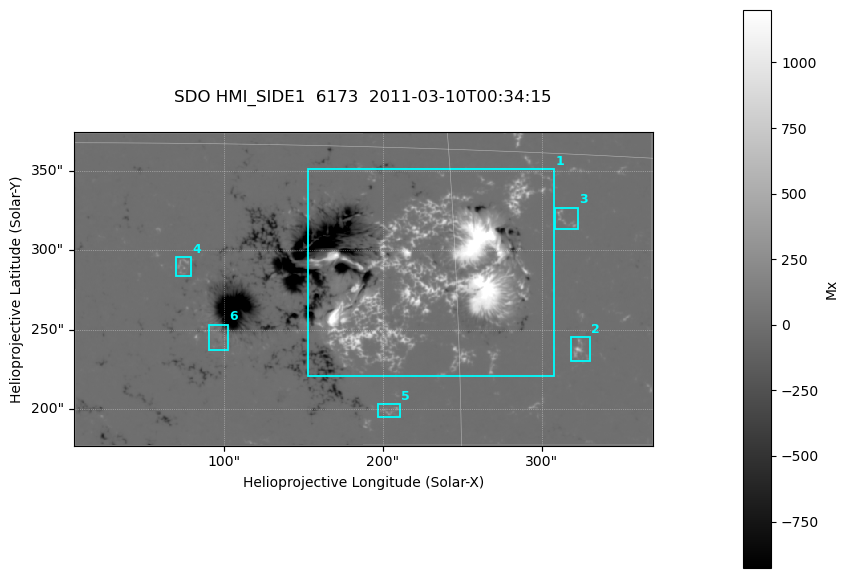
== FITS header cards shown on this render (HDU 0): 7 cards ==
TELESCOP= 'SDO     '           /
INSTRUME= 'HMI_SIDE1'          /
WAVELNTH=              6173.00 /
DATE-OBS= '2011-03-10T00:34:15.000' /
CTYPE1  = 'HPLN-TAN'           /
CTYPE2  = 'HPLT-TAN'           /
BUNIT   = 'Mx      '           /

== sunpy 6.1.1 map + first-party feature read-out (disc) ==
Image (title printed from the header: SDO HMI_SIDE1  6173  2011-03-10T00:34:15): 722 x 391 px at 0.504 arcsec/px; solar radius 966 arcsec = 1917 px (partial field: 2.4% of the solar disc is inside the frame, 99% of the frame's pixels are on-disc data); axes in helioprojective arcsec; data unit Mx (BUNIT, on the colour bar)
Orientation: file roll -179.9 deg (from PC/CROTA): ROTATED to solar-north-up (sunpy Map.rotate, bilinear) for analysis and display; everything below refers to the rotated frame; the empty margins the rotation leaves inside the frame are drawn grey
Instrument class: DISC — disc imager (sunpy class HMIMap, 6173 A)
Bright regions (active regions / flare kernels): reference = the on-disc median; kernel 7 px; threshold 5 sigma = 45.6 Mx over a disc level ~0.184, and >= 1.15x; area >= 282 px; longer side >= 5 px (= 2.5 arcsec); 6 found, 6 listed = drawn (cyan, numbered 1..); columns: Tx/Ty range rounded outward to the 2 arcsec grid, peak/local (2 s.f.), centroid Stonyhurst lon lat
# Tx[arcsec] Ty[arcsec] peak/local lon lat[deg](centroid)
1 152..308 220..352 8066 +14 +10
2 318..332 230..246 2222 +20 +7
3 308..324 312..328 1151 +19 +12
4 70..80 284..296 819 +5 +10
5 196..212 194..204 783 +12 +5
6 90..104 236..254 499 +6 +7